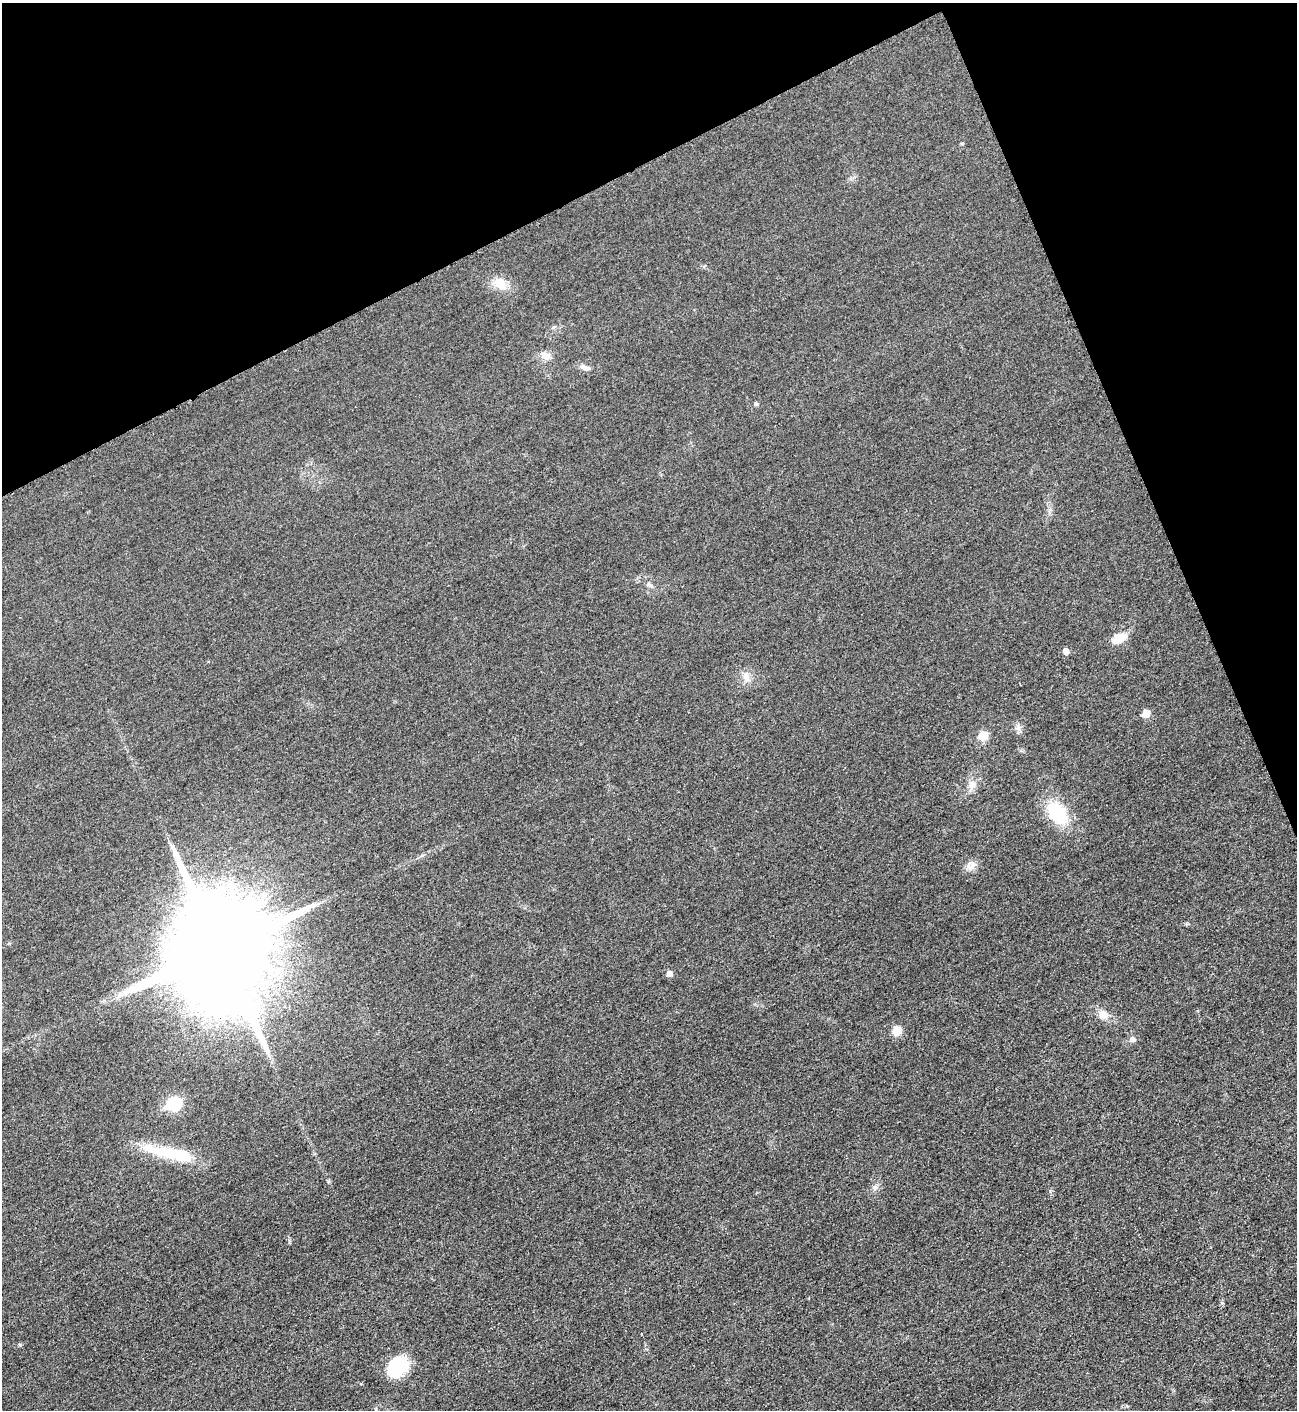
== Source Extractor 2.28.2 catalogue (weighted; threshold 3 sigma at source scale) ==
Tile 3 of 4 x 4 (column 3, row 1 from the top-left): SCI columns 2887-4181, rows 4234-5641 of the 5640 x 5651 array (HDU 1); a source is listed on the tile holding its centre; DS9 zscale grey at full resolution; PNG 1299 x 1412 px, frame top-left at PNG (2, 3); no overlay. Shown black and unused: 21% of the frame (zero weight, under 3 of 5 exposures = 1% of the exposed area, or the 3 px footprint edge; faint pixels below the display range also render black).
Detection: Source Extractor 2.28.2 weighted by HDU 2 'WHT'; one run over the whole footprint, this tile lists its part. Background 0.0189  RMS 0.005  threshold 0.0227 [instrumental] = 3 sigma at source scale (4.5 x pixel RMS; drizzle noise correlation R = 1.50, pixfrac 1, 0.05/0.05 arcsec/px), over >= 5 px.
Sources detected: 23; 1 inside a brighter object's white glare — not listed; the other 22 listed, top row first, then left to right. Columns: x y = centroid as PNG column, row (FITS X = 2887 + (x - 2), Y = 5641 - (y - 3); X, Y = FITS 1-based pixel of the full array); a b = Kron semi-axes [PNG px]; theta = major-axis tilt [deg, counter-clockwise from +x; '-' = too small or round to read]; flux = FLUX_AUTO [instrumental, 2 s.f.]
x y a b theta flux
500 284 19 13 -36 7
545 356 12 10 -29 3.7
584 368 15 6 -16 2.4
756 404 6 4 -45 0.71
649 584 10 5 -42 1.4
1119 638 19 9 27 7.6
1066 651 6 5 - 2.7
746 677 13 7 -69 3.2
1146 713 6 5 - 8.1
983 736 6 6 - 13
972 784 12 10 80 3.6
1057 813 25 16 -53 27
971 867 13 6 13 2.6
219 949 27 25 -85 17000
669 974 5 5 - 2.8
1103 1014 14 11 -29 4.4
897 1031 9 9 - 5.5
1132 1039 7 7 - 1.7
173 1104 7 6 - 61
167 1153 68 13 -15 22
875 1188 7 6 - 1.5
398 1367 27 19 46 19
Unlisted compact peaks at least as high as the median listed source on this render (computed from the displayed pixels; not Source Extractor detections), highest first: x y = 20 1345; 1018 728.